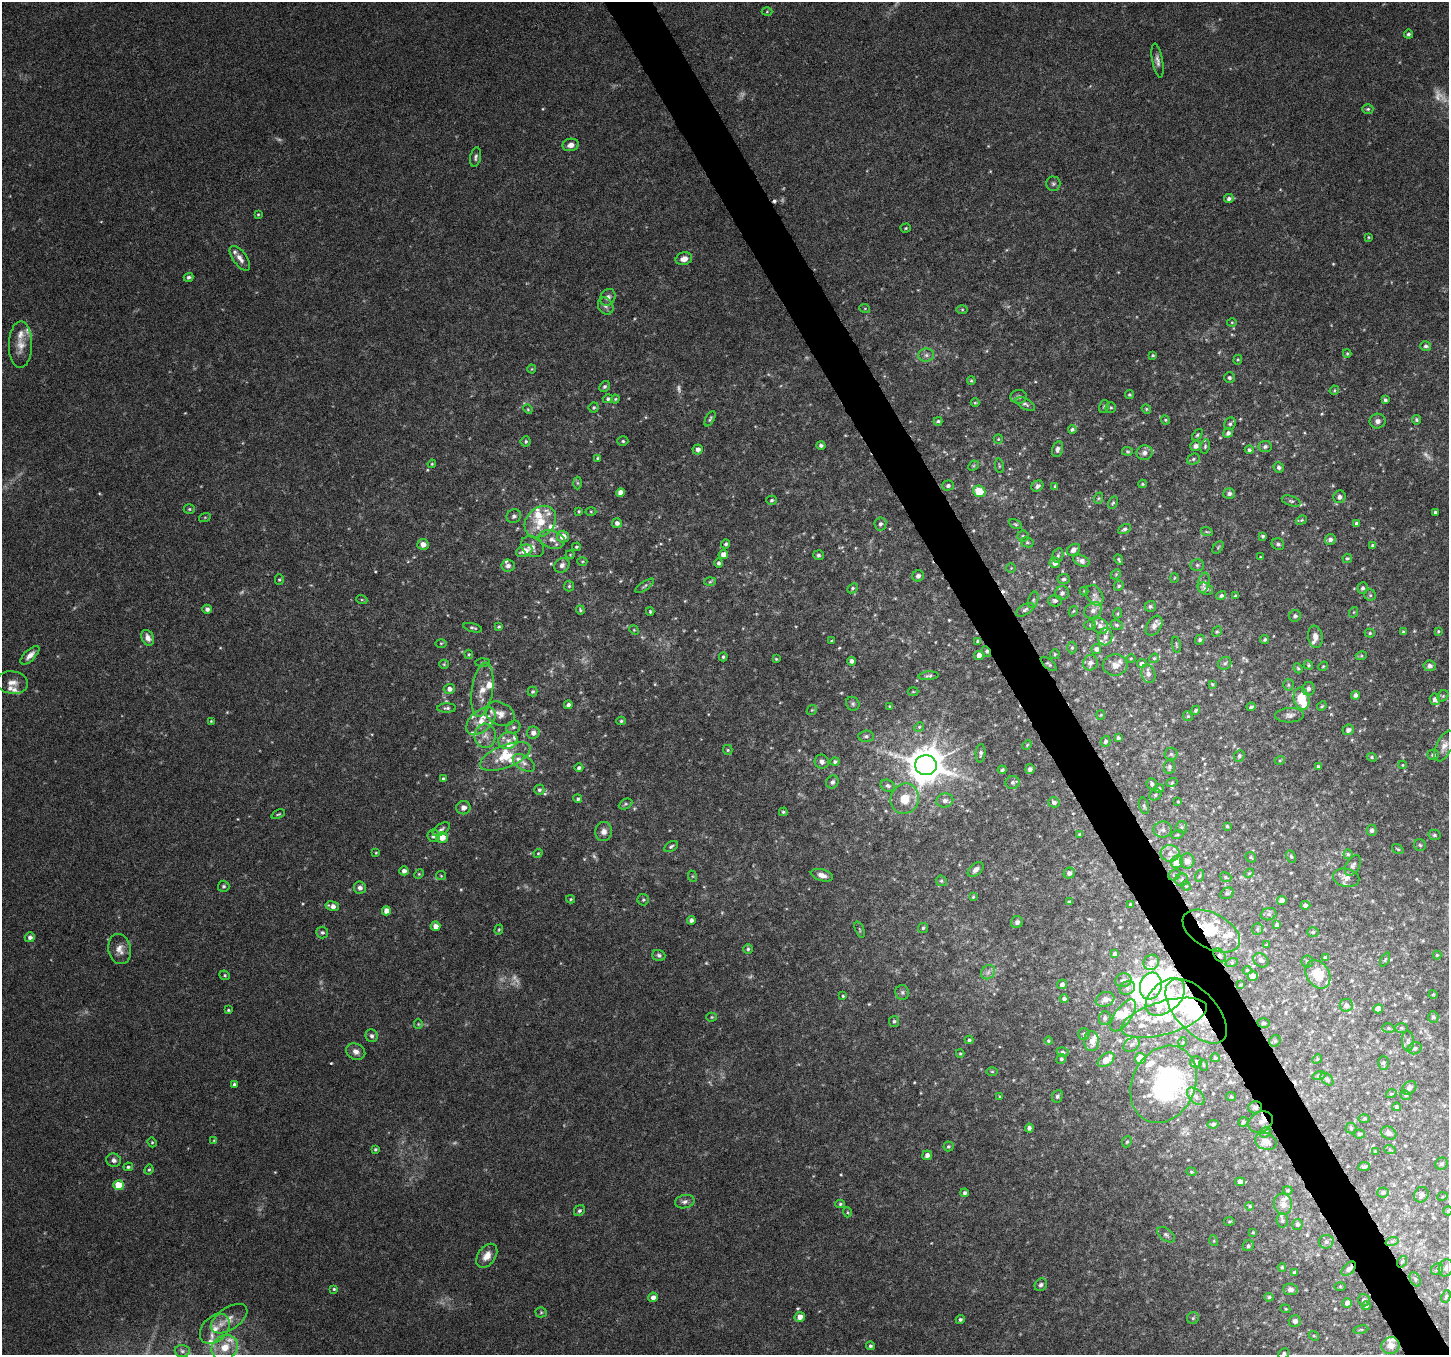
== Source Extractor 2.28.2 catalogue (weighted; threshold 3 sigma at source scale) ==
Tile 6 of 4 x 4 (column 2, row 2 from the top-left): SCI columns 1451-2897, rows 2869-4221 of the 5790 x 5677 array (HDU 1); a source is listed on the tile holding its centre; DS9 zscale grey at full resolution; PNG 1451 x 1357 px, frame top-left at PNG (2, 2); each listed source drawn as its Kron ellipse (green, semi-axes under 4 px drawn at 4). Shown black and unused: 3% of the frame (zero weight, under 6 of 12 exposures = <1% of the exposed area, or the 3 px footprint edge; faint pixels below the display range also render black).
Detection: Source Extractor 2.28.2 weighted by HDU 2 'WHT'; one run over the whole footprint, this tile lists its part. Background 0.0373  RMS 0.0023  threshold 0.00933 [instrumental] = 3 sigma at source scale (4.09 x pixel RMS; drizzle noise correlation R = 1.36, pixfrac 0.8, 0.0396/0.0396 arcsec/px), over >= 5 px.
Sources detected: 623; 19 too faint to see at this stretch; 8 inside a brighter object's white glare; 4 cosmic-ray / hot-pixel residue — neither listed nor drawn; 52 inside a brighter listed object's ellipse — not listed separately; of the other 540, all 500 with FLUX_AUTO >= 0.194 (the completeness limit of this list) listed and drawn (40 fainter detections not listed), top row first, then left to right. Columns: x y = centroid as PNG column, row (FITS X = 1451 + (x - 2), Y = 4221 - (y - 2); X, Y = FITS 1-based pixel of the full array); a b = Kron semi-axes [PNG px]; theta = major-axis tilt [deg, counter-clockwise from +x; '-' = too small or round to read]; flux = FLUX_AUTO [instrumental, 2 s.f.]
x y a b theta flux
767 12 5 3 - 0.21
1408 34 4 4 - 0.47
1158 61 17 5 -80 0.97
1368 109 5 4 - 0.33
571 145 8 6 12 1.2
475 157 10 5 79 0.58
1053 184 7 7 - 0.5
1229 199 5 4 - 0.57
258 214 4 3 - 0.21
906 228 5 4 - 0.28
1369 237 4 4 - 0.21
240 258 14 7 -53 1.4
684 259 8 6 15 1.5
189 277 5 4 - 0.47
608 297 9 7 59 0.95
606 306 9 7 -60 0.7
865 309 5 3 - 0.19
962 309 5 4 - 0.23
1232 322 5 3 - 0.22
20 345 23 11 89 2.7
1426 346 5 5 - 0.57
1347 354 4 4 - 0.25
926 355 8 6 1 0.73
1153 355 4 3 - 0.26
1238 360 5 4 - 0.24
532 369 4 4 - 0.2
1229 378 5 5 - 0.52
971 381 4 3 - 0.26
604 386 6 5 - 0.47
1334 390 5 4 - 0.24
1129 395 4 4 - 0.34
1018 397 8 7 - 0.6
608 399 5 4 - 0.49
615 399 4 3 - 0.25
1385 400 4 4 - 0.44
975 403 4 4 - 0.23
1025 404 11 5 -28 0.54
1104 407 6 5 - 0.42
1111 407 5 5 - 0.36
594 408 5 5 - 0.35
528 409 5 4 - 0.22
1146 409 5 4 - 0.26
710 419 8 3 61 0.36
1165 420 5 4 - 0.26
1416 420 4 4 - 0.38
938 421 4 3 - 0.38
1378 421 8 7 - 0.99
1230 424 6 5 - 0.49
1072 429 4 4 - 0.38
1228 433 5 4 - 0.75
1197 435 6 4 49 0.32
998 439 5 4 - 0.23
526 441 5 5 - 0.37
623 441 5 4 - 0.34
821 445 4 4 - 0.53
1196 446 5 5 - 0.83
1205 446 7 4 80 0.35
1265 447 6 5 - 0.52
698 449 5 5 - 0.98
1057 449 8 5 75 0.75
1249 450 4 4 - 0.44
1128 451 5 4 - 0.3
1144 453 8 7 - 1.1
598 458 3 3 - 0.31
1193 459 6 5 - 0.42
432 464 4 4 - 0.23
973 466 6 4 44 0.28
999 466 7 3 -82 0.27
1279 467 5 5 - 0.62
577 483 6 4 -89 0.3
1142 484 4 4 - 0.28
948 485 6 5 - 0.52
1037 486 6 5 - 0.53
1055 486 4 4 - 0.28
979 491 6 5 - 5
620 492 4 4 - 1.7
1229 493 6 5 - 0.64
1339 497 6 6 - 0.82
1099 498 6 4 71 0.27
771 500 5 4 - 0.38
1291 501 10 5 -18 0.56
1113 503 6 4 62 0.36
189 509 5 4 - 0.3
579 511 4 3 - 0.25
591 511 5 3 - 0.22
1435 512 3 3 - 0.41
514 516 7 6 - 0.68
205 517 6 4 19 0.24
1301 520 6 4 22 0.28
540 522 17 13 46 6
617 523 5 5 - 0.78
880 524 6 6 - 0.66
1015 524 7 4 -26 0.29
1357 524 4 4 - 0.67
1124 529 7 4 27 0.46
1207 532 6 3 -18 0.26
1023 536 5 5 - 0.36
1263 536 3 3 - 0.37
563 537 6 6 - 1.9
552 539 13 9 -18 1.8
1330 539 5 5 - 0.81
1027 542 6 5 - 0.4
423 544 6 5 - 1.5
726 544 4 4 - 0.41
1278 544 6 6 - 0.55
1373 545 4 3 - 0.42
532 547 12 9 -33 1.1
576 547 4 3 - 0.27
1218 547 7 4 56 0.31
1073 550 7 5 36 1
524 551 8 5 26 2.7
570 555 4 4 - 0.21
723 555 5 4 - 1.7
818 555 5 5 - 0.47
1058 555 7 5 76 0.46
1260 557 3 3 - 0.21
1347 558 4 4 - 0.31
1119 560 5 3 - 0.27
1081 561 9 5 -23 0.99
582 562 5 3 - 0.23
718 563 4 4 - 0.53
1055 563 5 5 - 1.4
562 565 8 7 - 0.94
1197 565 7 5 -1 0.48
508 566 6 6 - 0.86
1011 568 5 5 - 0.26
1116 574 6 4 46 0.29
918 576 6 5 - 0.69
1174 578 5 3 - 0.2
1064 579 6 5 - 0.47
279 580 5 4 - 0.28
710 582 6 4 3 0.27
1204 583 10 5 78 0.66
569 586 5 5 - 0.33
645 586 11 4 35 0.42
1119 586 5 4 - 0.32
852 588 6 4 42 0.35
1362 588 6 5 - 0.56
1205 589 8 5 -25 0.89
1084 591 4 4 - 0.19
1062 593 7 7 - 0.75
1095 595 11 7 -58 1.1
1370 595 6 5 - 0.37
1221 596 5 4 - 0.5
1235 596 4 4 - 0.42
362 600 5 3 - 0.23
1033 600 8 5 76 0.46
1055 601 7 6 - 0.64
1150 606 5 5 - 0.45
207 609 4 4 - 0.74
580 610 5 4 - 0.28
1025 610 10 5 32 0.63
1093 610 9 7 35 1.2
1073 611 5 4 - 0.23
650 612 4 3 - 0.24
1354 612 5 3 - 0.22
1118 613 5 3 - 0.22
1295 616 6 6 - 0.57
1090 625 6 5 - 0.37
1117 625 6 5 - 0.36
1100 626 8 7 - 1.1
1154 626 11 7 57 1
499 627 4 4 - 0.31
473 628 10 4 -14 0.46
634 630 5 4 - 0.22
1438 631 4 3 - 0.25
1217 632 5 4 - 0.3
1403 632 4 4 - 0.37
1370 633 5 4 - 0.32
1105 637 8 7 - 1.2
1315 637 11 7 -81 1.4
148 638 8 6 -62 1.1
1265 639 5 4 - 0.39
1200 640 5 4 - 0.39
832 641 4 3 - 0.29
978 641 4 3 - 0.35
441 643 5 3 - 0.23
1176 645 8 2 -79 0.22
1072 648 6 4 89 0.37
1096 649 5 5 - 0.82
986 652 5 4 - 0.54
469 654 5 4 - 0.24
1055 654 5 4 - 0.27
30 655 12 5 45 1.4
979 655 5 4 - 1.5
1361 656 5 3 - 0.26
723 657 4 4 - 0.37
1131 658 5 3 - 0.2
1154 658 5 4 - 0.3
776 659 3 3 - 0.21
851 661 4 4 - 0.79
482 662 7 3 2 0.28
1090 663 8 7 - 1
1225 663 7 6 - 0.46
444 664 5 4 - 0.26
1049 664 10 4 -40 0.41
1142 664 4 4 - 0.64
1115 665 12 10 4 1.5
1308 665 5 4 - 0.3
1323 666 5 4 - 0.27
1430 666 6 5 - 0.86
1298 668 5 4 - 0.29
1148 674 9 6 -73 0.9
928 676 10 4 5 0.46
12 682 16 11 -7 2
1212 684 4 3 - 0.24
1288 685 5 5 - 0.33
449 689 5 5 - 1
1308 689 7 6 - 0.8
482 690 27 10 81 3.6
533 691 5 5 - 0.34
913 692 5 3 - 0.2
1355 695 4 4 - 0.73
1443 696 6 5 - 0.35
1301 699 11 7 -76 6.2
1435 699 6 5 - 1.3
853 704 7 6 - 0.47
568 705 4 4 - 0.71
890 706 4 3 - 0.2
1322 706 5 4 - 0.29
1251 707 4 3 - 0.43
447 708 9 4 0 0.5
812 710 5 4 - 0.26
1196 710 5 4 - 0.33
500 714 15 11 -27 2
1101 715 5 4 - 0.22
1290 715 14 7 3 0.92
1188 716 5 4 - 0.28
211 721 4 3 - 0.2
481 721 17 10 42 3.1
621 721 4 4 - 0.32
513 727 7 6 - 0.56
919 727 5 4 - 0.26
1348 730 6 5 - 0.84
533 733 6 6 - 1.1
485 736 12 10 89 1.9
866 736 7 5 2 0.57
1118 738 4 3 - 0.4
508 740 9 8 - 1.4
1105 741 5 5 - 0.52
1027 745 5 3 - 0.22
1444 746 16 8 65 1.5
728 750 5 5 - 0.29
981 753 9 5 86 0.53
1171 754 6 6 - 0.46
1433 755 5 5 - 0.56
505 756 27 11 21 5.7
1239 756 6 5 - 0.45
1372 757 5 4 - 0.31
1280 760 5 3 - 0.21
822 762 7 7 - 0.93
835 762 4 4 - 0.43
524 763 12 7 -33 1.2
926 765 11 10 - 560
1402 765 4 4 - 0.2
1318 766 4 3 - 0.3
1169 767 7 5 81 0.53
579 768 4 4 - 0.48
1030 769 5 4 - 0.71
1002 770 4 3 - 0.34
443 779 4 4 - 0.35
832 782 7 6 - 0.77
1013 782 7 6 - 0.59
1172 782 6 3 21 0.28
1152 784 6 5 - 0.54
888 786 7 5 -24 0.54
1159 789 5 4 - 0.45
539 790 5 5 - 0.44
1155 795 6 5 - 0.41
578 799 4 4 - 0.4
905 799 15 14 - 4.2
945 800 8 7 - 0.92
1054 802 5 5 - 0.65
1178 802 4 3 - 0.24
625 804 7 5 27 0.37
1144 806 8 5 -74 0.46
463 808 7 6 - 1.1
783 812 4 4 - 0.31
278 814 7 3 23 0.27
1227 826 3 3 - 0.22
1182 827 6 5 - 0.42
441 829 10 5 34 0.55
1163 830 9 8 - 0.87
1372 830 5 5 - 0.59
604 831 9 8 - 1.1
1080 834 4 3 - 0.36
1177 835 6 4 19 0.25
1434 835 6 5 - 0.43
433 836 6 6 - 0.98
442 838 5 5 - 2
1420 845 6 6 - 0.4
671 846 7 4 31 0.41
1398 849 6 4 -35 0.28
376 853 4 3 - 0.22
538 853 5 4 - 0.2
1170 853 9 8 - 1.3
1348 854 5 4 - 0.35
1291 856 6 4 -63 0.35
1251 857 6 4 -44 0.28
1187 861 7 7 - 1.7
1177 862 6 6 - 3
1353 865 11 6 60 0.66
976 870 9 5 39 0.87
404 871 4 4 - 0.87
1069 873 5 5 - 0.75
1249 873 5 4 - 0.22
419 874 5 4 - 0.24
822 875 11 6 -16 1.3
1174 875 6 5 - 0.34
441 876 5 4 - 0.23
692 876 6 4 -71 0.25
1199 876 6 3 70 0.27
1226 877 6 4 -23 0.3
1346 878 13 9 -12 1.3
1182 880 6 6 - 0.5
941 881 6 5 - 0.31
224 886 5 5 - 0.37
1186 886 5 4 - 0.2
360 888 6 6 - 0.86
1227 893 7 5 32 0.45
973 897 4 4 - 0.21
571 899 4 4 - 0.24
643 900 5 5 - 0.36
1282 900 5 4 - 1.2
1069 902 4 3 - 0.42
1130 904 3 2 - 0.23
1305 905 5 4 - 0.76
332 906 7 4 -16 1.2
386 911 4 4 - 1.8
1269 914 8 6 13 0.53
691 920 4 4 - 0.67
1017 922 6 6 - 0.93
1277 925 4 3 - 0.5
435 926 5 5 - 1.4
923 928 5 5 - 0.38
860 929 8 2 -69 0.29
1257 929 6 5 - 0.38
499 930 5 4 - 0.26
1211 931 31 17 -28 8.1
322 932 6 6 - 0.51
1313 932 6 5 - 0.34
30 937 5 5 - 0.72
1267 945 3 3 - 0.23
120 949 15 11 -78 1.9
748 949 5 4 - 0.38
1115 954 4 4 - 0.7
659 955 6 5 - 0.48
1220 955 7 5 -50 0.5
1437 955 4 4 - 0.22
1325 957 4 3 - 0.35
1261 960 8 6 -35 0.6
1385 960 7 3 64 0.25
1151 962 8 7 - 1.4
1232 962 6 4 19 0.32
1307 962 6 6 - 0.42
1247 970 4 4 - 0.22
988 972 8 6 46 0.76
1318 974 15 11 -57 5
225 975 5 4 - 0.33
1253 976 5 4 - 2.2
1123 980 8 7 - 0.64
1062 984 5 4 - 0.64
1241 985 3 3 - 0.21
1151 986 13 10 72 19
1127 988 8 6 34 0.64
902 992 7 6 - 0.49
1433 994 4 4 - 0.22
843 996 3 3 - 0.22
1165 997 23 14 41 12
1064 999 4 4 - 0.6
1105 999 9 7 20 1.3
1346 1005 6 6 - 0.98
1378 1009 5 4 - 2
228 1010 4 3 - 0.28
1196 1011 40 20 -48 23
1123 1015 18 8 54 2.7
712 1017 5 4 - 0.27
1433 1017 5 5 - 0.54
1105 1018 7 6 - 0.52
1164 1018 44 16 16 11
894 1021 5 5 - 0.41
1264 1023 6 4 3 0.36
418 1024 5 4 - 0.23
1388 1028 6 5 - 0.35
1401 1028 6 5 - 0.35
1084 1034 5 5 - 0.36
372 1036 6 6 - 0.69
969 1040 4 4 - 0.34
1048 1041 4 4 - 0.29
1092 1041 10 7 -86 1.6
1275 1041 6 5 - 0.37
1408 1041 10 6 -86 0.74
1183 1042 5 3 - 0.2
1132 1045 9 6 37 0.73
1415 1048 7 5 23 0.56
356 1052 10 8 -25 1.2
1063 1052 6 4 -16 0.39
960 1054 4 4 - 0.24
1140 1058 5 5 - 4.3
1215 1058 4 4 - 0.36
1061 1059 5 4 - 0.36
1317 1059 5 4 - 0.25
1106 1060 9 5 38 2.7
1196 1062 6 5 - 0.78
1383 1063 7 5 90 0.42
1203 1065 6 4 -71 0.25
992 1071 6 4 -1 0.24
1319 1075 6 4 15 0.36
1327 1079 7 5 -46 0.44
234 1084 4 3 - 0.42
1164 1084 40 31 64 30
1409 1088 8 6 40 0.66
1391 1094 5 3 - 0.21
1406 1095 5 4 - 0.29
1057 1096 6 5 - 0.47
1196 1096 10 6 -45 1.1
1000 1097 4 3 - 0.2
1231 1097 5 4 - 0.26
1255 1107 7 6 - 0.59
1396 1107 4 4 - 0.39
1364 1118 6 4 1 0.26
1243 1122 5 4 - 0.35
1261 1122 13 10 28 2
1213 1124 6 4 10 0.47
1029 1128 4 4 - 0.7
1351 1128 5 5 - 0.38
1265 1132 5 5 - 0.49
1389 1133 8 6 -27 0.77
1359 1134 6 4 4 0.45
214 1140 4 4 - 0.21
1266 1141 11 8 -20 1.4
152 1142 5 4 - 0.27
1127 1142 6 4 67 0.34
948 1146 5 5 - 0.37
375 1149 4 4 - 0.31
1390 1150 6 4 -20 0.31
1376 1152 3 3 - 0.26
927 1155 5 5 - 0.85
114 1160 7 6 - 0.77
1442 1164 6 5 - 0.51
128 1167 4 4 - 0.38
1364 1167 6 4 8 0.43
149 1170 5 3 - 0.29
1191 1172 5 4 - 0.24
1240 1182 5 4 - 1.4
118 1185 5 5 - 5.8
1288 1190 5 4 - 0.28
1383 1192 6 5 - 0.52
965 1193 4 4 - 0.58
1421 1195 8 7 - 0.98
1442 1197 5 3 - 0.21
685 1202 10 6 14 0.86
840 1204 5 4 - 0.3
1283 1204 11 9 -80 1.5
1250 1206 4 3 - 0.27
579 1211 6 5 - 0.49
1448 1211 4 4 - 0.23
847 1212 5 3 - 0.23
1282 1220 7 6 - 0.43
1229 1221 5 3 - 0.24
1297 1224 5 5 - 0.49
1253 1232 3 3 - 0.22
1166 1235 10 6 -36 0.63
1214 1241 5 3 - 0.22
1392 1241 7 4 18 0.47
1326 1242 7 7 - 0.77
1248 1246 6 5 - 0.43
487 1256 13 8 55 2.1
1402 1262 6 4 53 0.28
1282 1267 4 4 - 0.3
1446 1268 9 7 70 0.78
1349 1269 9 5 46 0.85
1437 1269 6 5 - 0.43
1294 1272 3 3 - 0.33
1415 1279 8 5 -65 0.42
1041 1285 7 6 - 0.58
1340 1286 5 3 - 0.22
334 1289 4 4 - 0.28
1290 1289 7 5 -4 0.94
653 1297 5 4 - 1.1
1269 1297 5 4 - 0.37
1446 1297 6 3 64 0.26
1364 1300 6 6 - 0.65
1347 1303 5 4 - 0.97
1366 1306 4 4 - 0.37
1285 1309 5 4 - 0.26
541 1312 5 5 - 0.32
800 1317 5 5 - 1.5
1193 1318 6 6 - 0.41
229 1319 20 11 34 2.5
960 1319 4 4 - 0.44
1295 1321 6 5 - 0.85
215 1329 17 12 46 2.9
1361 1330 7 3 9 0.28
1314 1336 5 4 - 0.29
870 1346 4 4 - 0.42
1391 1346 9 8 - 2.1
225 1347 14 12 33 3.8
182 1351 7 6 - 0.53
1284 1353 6 5 - 0.44
Overlapping masked pixels (flux is a lower limit): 9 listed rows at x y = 986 652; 1211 931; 1220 955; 1165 997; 1196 1011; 1164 1084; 1255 1107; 1402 1262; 1349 1269
Isophote crosses this tile's border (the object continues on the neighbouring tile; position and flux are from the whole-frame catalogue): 2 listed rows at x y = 1448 1211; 1284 1353